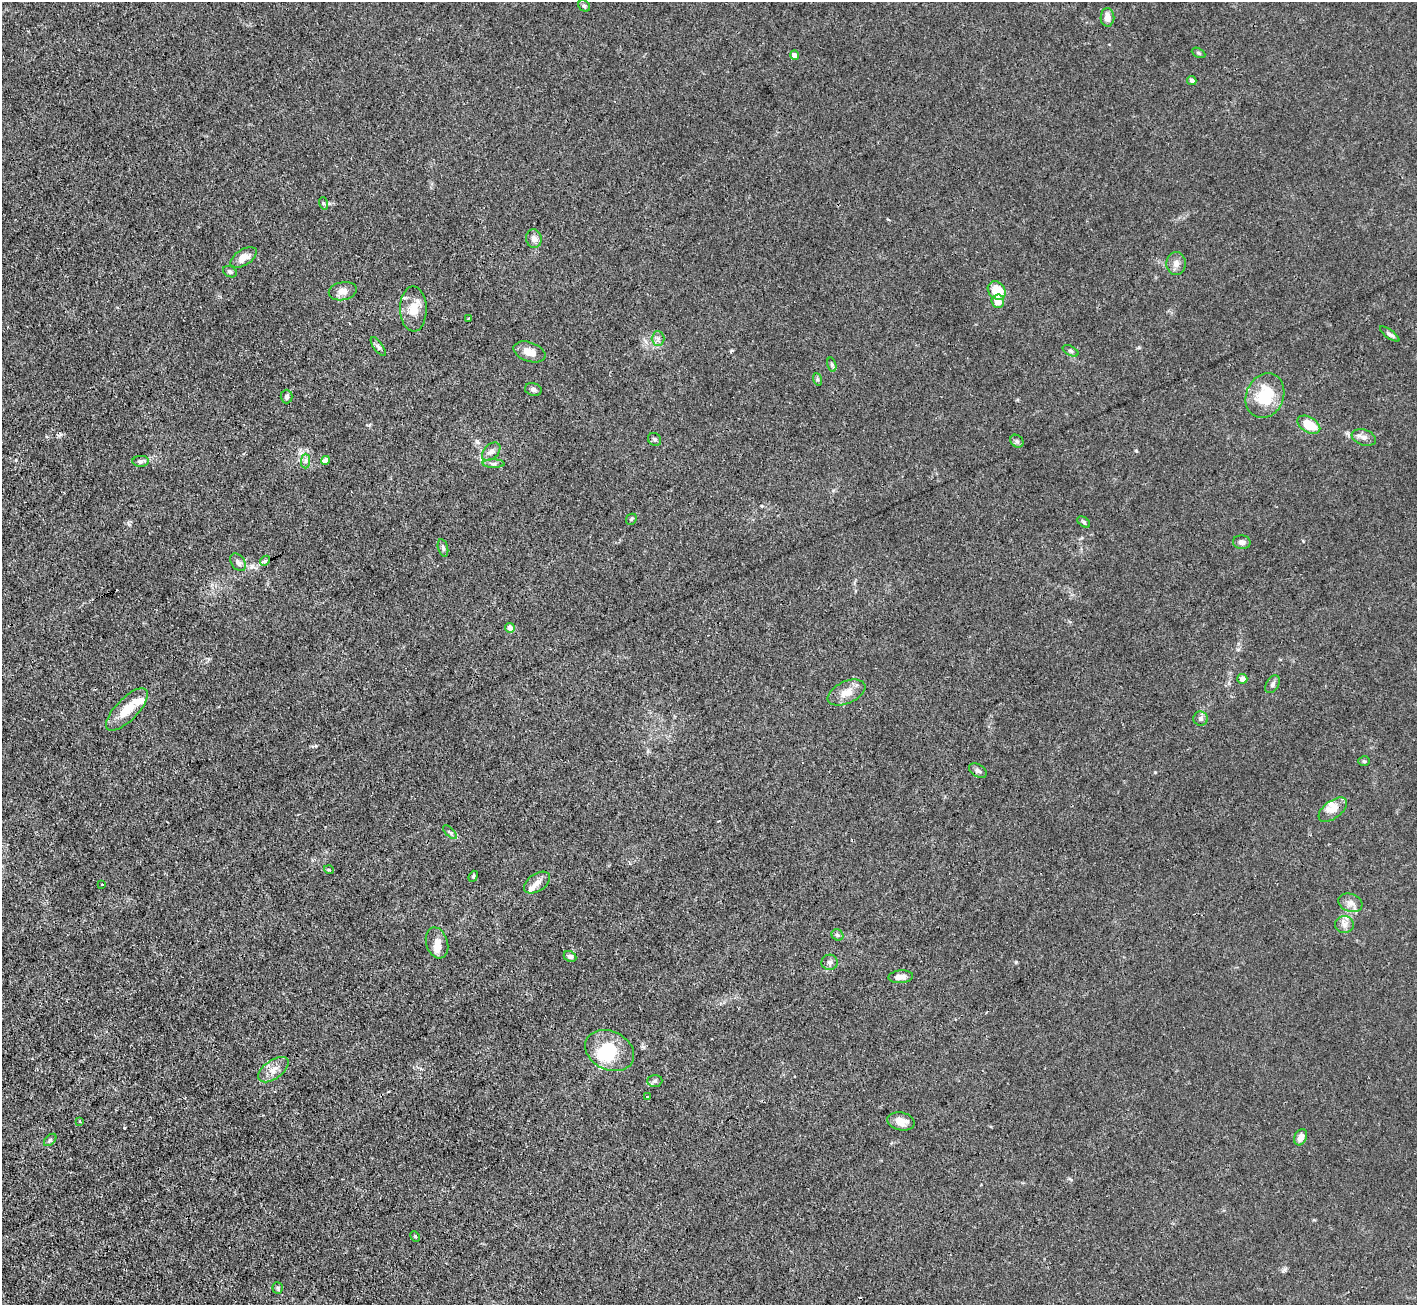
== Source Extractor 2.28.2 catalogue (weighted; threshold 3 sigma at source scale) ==
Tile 7 of 4 x 4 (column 3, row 2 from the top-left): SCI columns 2833-4247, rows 2893-4195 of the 5664 x 5650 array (HDU 1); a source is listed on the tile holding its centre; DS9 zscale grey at full resolution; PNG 1419 x 1307 px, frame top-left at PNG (2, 2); each listed source drawn as its Kron ellipse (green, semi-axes under 4 px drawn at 4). Shown black and unused: <1% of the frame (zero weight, under 3 of 4 exposures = <1% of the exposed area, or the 3 px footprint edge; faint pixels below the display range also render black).
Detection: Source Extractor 2.28.2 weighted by HDU 2 'WHT'; one run over the whole footprint, this tile lists its part. Background 0.0224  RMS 0.0032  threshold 0.0142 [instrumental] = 3 sigma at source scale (4.5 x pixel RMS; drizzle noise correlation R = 1.50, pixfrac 1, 0.05/0.05 arcsec/px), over >= 5 px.
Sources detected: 81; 1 inside a brighter object's white glare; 3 cosmic-ray / hot-pixel residue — neither listed nor drawn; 6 inside a brighter listed object's ellipse — not listed separately; the other 71 listed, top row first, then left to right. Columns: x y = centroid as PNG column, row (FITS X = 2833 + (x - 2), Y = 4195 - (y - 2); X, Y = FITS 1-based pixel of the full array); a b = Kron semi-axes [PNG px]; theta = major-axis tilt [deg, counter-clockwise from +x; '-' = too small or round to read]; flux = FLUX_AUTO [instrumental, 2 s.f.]
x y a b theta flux
584 6 6 5 - 0.6
1107 17 9 7 88 2.6
1198 53 7 4 -27 0.51
794 55 4 4 - 1.6
1192 80 5 4 - 0.99
323 203 6 4 -71 0.44
534 239 9 8 - 1.9
244 257 15 8 32 3.5
1176 263 11 9 89 2
230 272 7 5 -26 0.79
997 290 10 8 -48 9.2
343 291 14 9 11 2.2
998 301 6 6 - 3.8
413 309 22 13 -89 5.1
469 318 3 2 - 0.32
1390 334 11 4 -36 0.88
658 338 7 6 - 1
378 347 11 4 -55 0.86
1071 351 8 4 -28 0.68
529 352 16 9 -19 3.5
832 365 7 4 -74 0.69
817 379 6 4 -71 0.54
533 389 8 6 -15 1
1265 396 23 18 67 13
287 397 7 6 - 0.9
1309 425 12 7 -30 7.5
1364 437 12 8 -19 1.8
654 439 7 6 - 0.67
1017 441 7 6 - 0.71
491 452 11 7 44 1.5
325 460 4 4 - 2.2
141 461 8 5 2 0.81
306 461 7 4 89 0.84
493 464 11 4 -1 0.84
631 519 6 5 - 0.45
1084 522 7 4 -37 0.54
1242 542 9 7 -4 1.4
443 548 9 5 -74 0.74
265 561 5 4 - 0.61
238 562 10 6 -55 1.2
510 628 5 5 - 2
1242 679 5 5 - 2
1273 684 10 6 58 0.96
846 693 20 11 24 4
127 710 27 11 46 6.8
1201 719 7 7 - 1.1
1364 761 6 4 -4 0.47
978 771 9 6 -33 0.93
1333 810 16 9 37 2.7
450 832 8 3 -44 0.52
329 870 5 3 - 0.27
473 876 6 4 68 0.43
537 883 14 8 34 2.1
102 884 3 2 - 0.23
1350 903 12 9 -19 2
1344 925 9 8 - 1.7
837 935 6 5 - 0.7
437 943 16 10 -73 2.8
570 956 7 5 -25 1
830 962 8 7 - 1
901 977 12 6 5 2.2
610 1051 26 19 -26 13
273 1070 17 9 36 3
655 1081 7 6 - 0.78
647 1096 3 2 - 0.31
80 1121 3 3 - 0.3
901 1121 14 9 -10 3.6
1301 1137 8 6 66 1.9
50 1140 7 4 44 0.62
415 1236 5 4 - 0.39
278 1288 6 5 - 0.46
Unlisted compact peaks at least as high as the median listed source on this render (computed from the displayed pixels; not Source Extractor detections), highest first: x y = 1016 962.